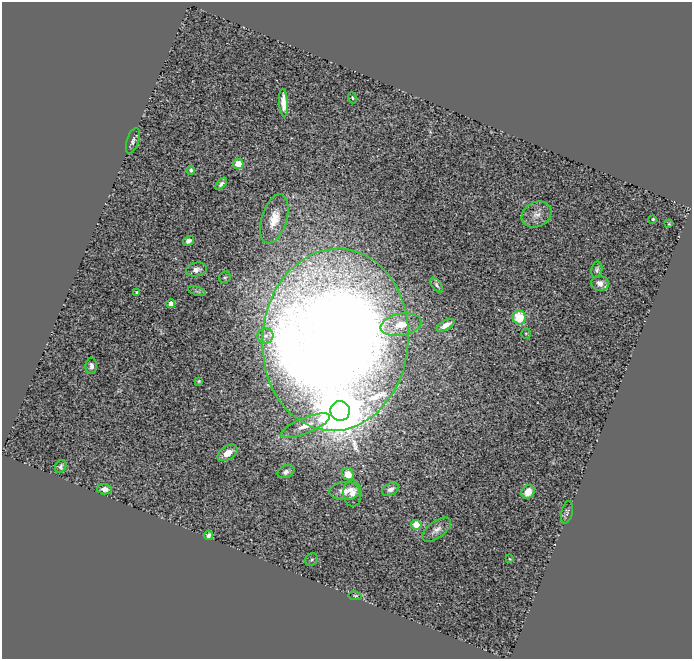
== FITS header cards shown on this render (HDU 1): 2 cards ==
NAXIS1  =                  690
NAXIS2  =                  657

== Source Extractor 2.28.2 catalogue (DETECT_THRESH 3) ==
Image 690 x 657 px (HDU 1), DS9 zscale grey, 1 PNG px = 1 image px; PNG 694 x 661 px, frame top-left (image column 1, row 657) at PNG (2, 2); each listed source drawn as its Kron ellipse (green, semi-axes under 4 px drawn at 4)
Background 0.778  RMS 0.096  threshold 0.289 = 3 sigma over >= 5 px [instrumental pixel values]
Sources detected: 45; all 45 listed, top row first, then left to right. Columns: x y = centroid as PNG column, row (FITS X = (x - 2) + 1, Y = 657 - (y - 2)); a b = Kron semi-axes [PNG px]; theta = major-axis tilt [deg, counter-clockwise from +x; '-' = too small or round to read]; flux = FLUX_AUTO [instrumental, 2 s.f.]
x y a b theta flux
352 98 6 4 -70 7.8
283 103 14 4 -86 86
133 141 13 6 72 27
238 164 5 5 - 190
191 170 4 4 - 15
221 184 7 4 50 20
536 214 15 12 29 70
274 219 25 12 73 150
653 219 3 3 - 11
669 224 4 4 - 7.4
188 241 5 4 - 28
597 269 8 5 81 19
196 270 10 7 10 33
225 277 6 5 - 12
600 283 9 7 -13 56
437 285 8 4 -54 14
197 291 9 4 -17 12
137 292 4 3 - 17
171 304 4 4 - 49
519 317 7 6 - 220
401 325 20 11 11 110
446 325 10 4 29 47
526 334 5 5 - 9.5
265 336 8 7 - 30
335 340 91 73 85 20000
91 366 8 6 87 30
199 381 3 3 - 7.6
340 411 10 9 - 42000
305 426 26 8 22 98
228 453 11 6 32 85
61 466 7 5 60 17
286 472 9 6 24 28
348 474 6 5 - 74
105 489 7 5 -3 40
391 489 9 5 26 35
345 491 15 9 3 67
528 492 7 6 - 82
352 493 13 9 -86 59
567 512 11 5 77 17
416 525 5 5 - 250
436 530 17 8 37 46
209 535 4 4 - 25
510 559 4 4 - 6.5
311 560 7 6 - 14
355 596 7 4 -8 9.7